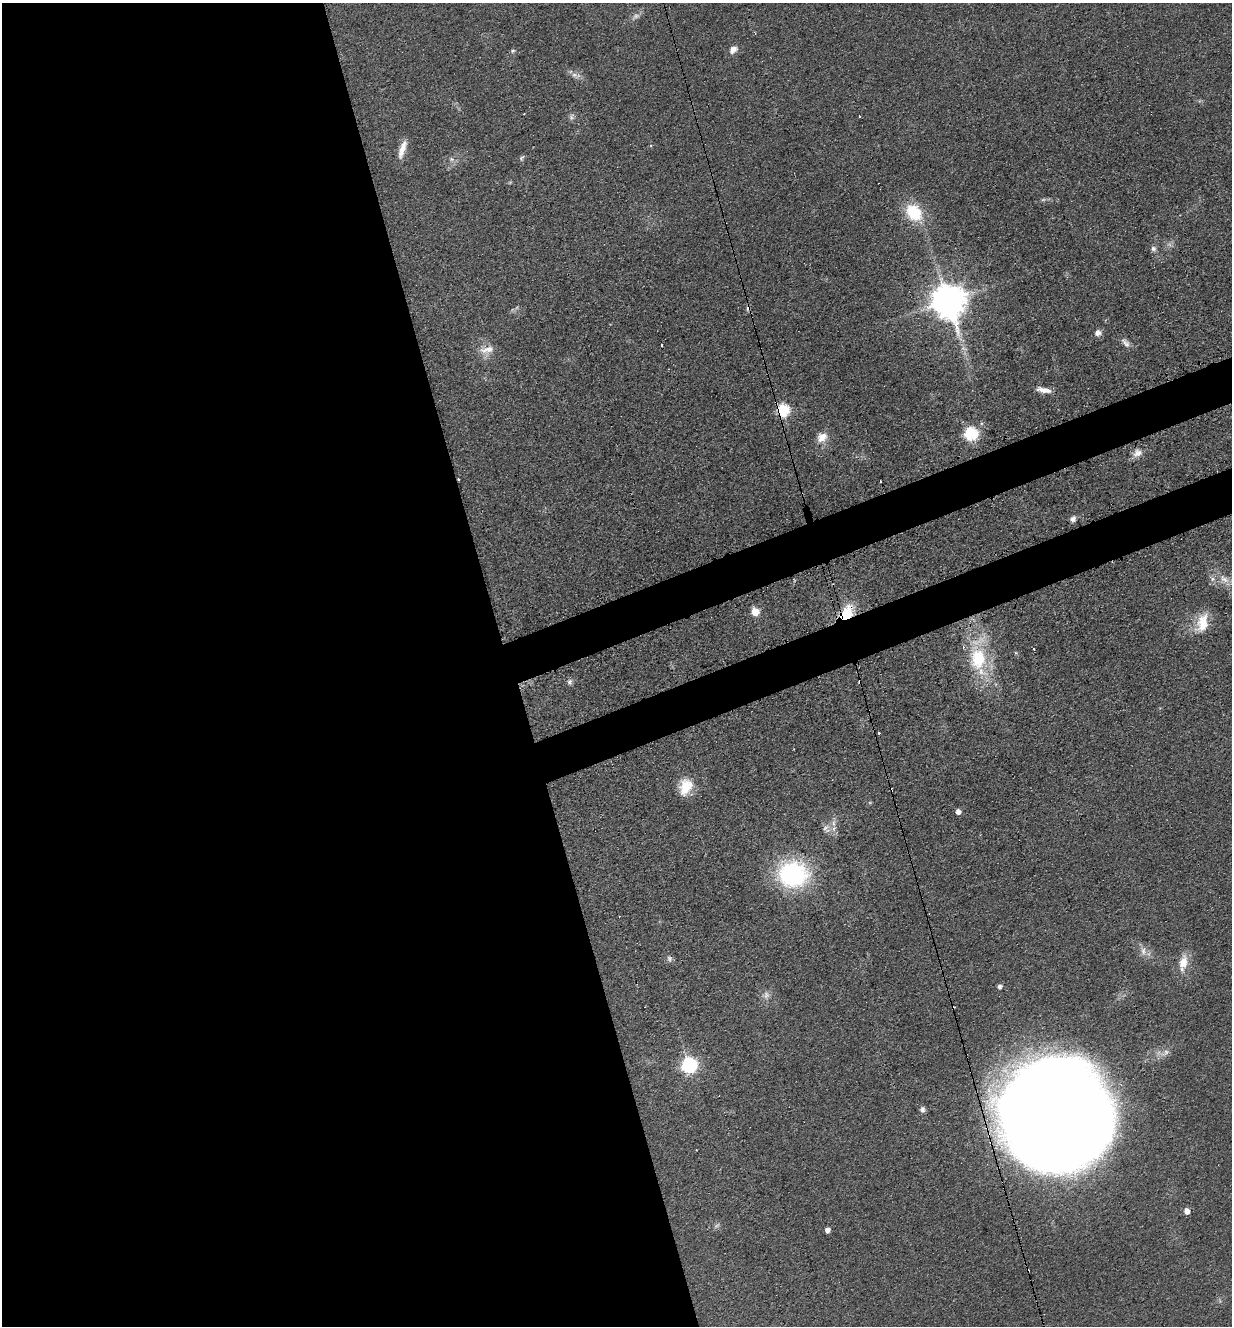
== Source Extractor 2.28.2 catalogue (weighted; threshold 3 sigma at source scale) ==
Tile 9 of 4 x 4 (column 1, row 3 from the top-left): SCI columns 304-1533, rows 1421-2744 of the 5402 x 5487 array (HDU 1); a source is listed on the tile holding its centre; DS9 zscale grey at full resolution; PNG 1234 x 1328 px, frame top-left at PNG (2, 3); no overlay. Shown black and unused: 45% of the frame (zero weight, under 3 of 4 exposures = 7% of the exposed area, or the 3 px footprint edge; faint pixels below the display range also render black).
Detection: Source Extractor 2.28.2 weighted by HDU 2 'WHT'; one run over the whole footprint, this tile lists its part. Background 0.0607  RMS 0.0072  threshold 0.0322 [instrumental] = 3 sigma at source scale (4.5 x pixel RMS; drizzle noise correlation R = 1.50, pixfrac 1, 0.05/0.05 arcsec/px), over >= 5 px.
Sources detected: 54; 4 too faint to see at this stretch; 6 cosmic-ray / hot-pixel residue — not listed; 1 inside a brighter listed object's ellipse — not listed separately; the other 43 listed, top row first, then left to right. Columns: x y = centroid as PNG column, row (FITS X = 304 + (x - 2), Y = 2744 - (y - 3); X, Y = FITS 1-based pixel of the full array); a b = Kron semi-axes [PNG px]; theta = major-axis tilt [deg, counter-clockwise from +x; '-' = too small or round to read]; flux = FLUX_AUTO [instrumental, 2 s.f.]
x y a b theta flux
733 50 11 8 38 4.4
513 51 6 6 - 1.3
574 75 13 7 -27 3.8
859 116 3 3 - 1.6
571 117 10 6 81 2.1
402 149 24 7 72 7.8
522 158 9 5 62 1.4
451 159 6 6 - 1.7
914 212 21 16 -51 30
1153 249 8 7 - 2.2
948 301 10 10 - 1800
1098 333 9 8 - 3.4
1125 343 15 7 -51 3.6
662 345 3 2 - 1.4
487 350 21 10 13 8
1044 390 18 6 -10 6.5
783 410 6 6 - 76
971 433 6 6 - 100
822 437 14 11 45 8.4
1137 453 14 10 32 5.4
1073 519 7 6 - 3
1224 579 16 8 -34 7.4
755 612 5 5 - 19
846 614 17 9 59 33
1202 623 26 14 74 16
1034 649 3 2 - 1.2
978 659 30 23 -88 43
569 682 8 6 68 2
878 733 3 3 - 2
685 787 20 14 71 16
958 812 4 4 - 4.9
825 828 14 7 39 4.5
793 874 27 23 -3 110
1143 951 12 7 90 3.9
669 959 9 6 -74 2.1
1183 963 19 11 77 11
999 987 5 4 - 2.5
1165 1053 14 7 35 4.4
689 1065 7 7 - 190
922 1110 7 6 - 2.2
1054 1116 83 78 -68 2800
1187 1211 5 5 - 6
827 1230 5 4 - 3.9
Overlapping masked pixels (flux is a lower limit): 4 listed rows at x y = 948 301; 783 410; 846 614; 1054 1116